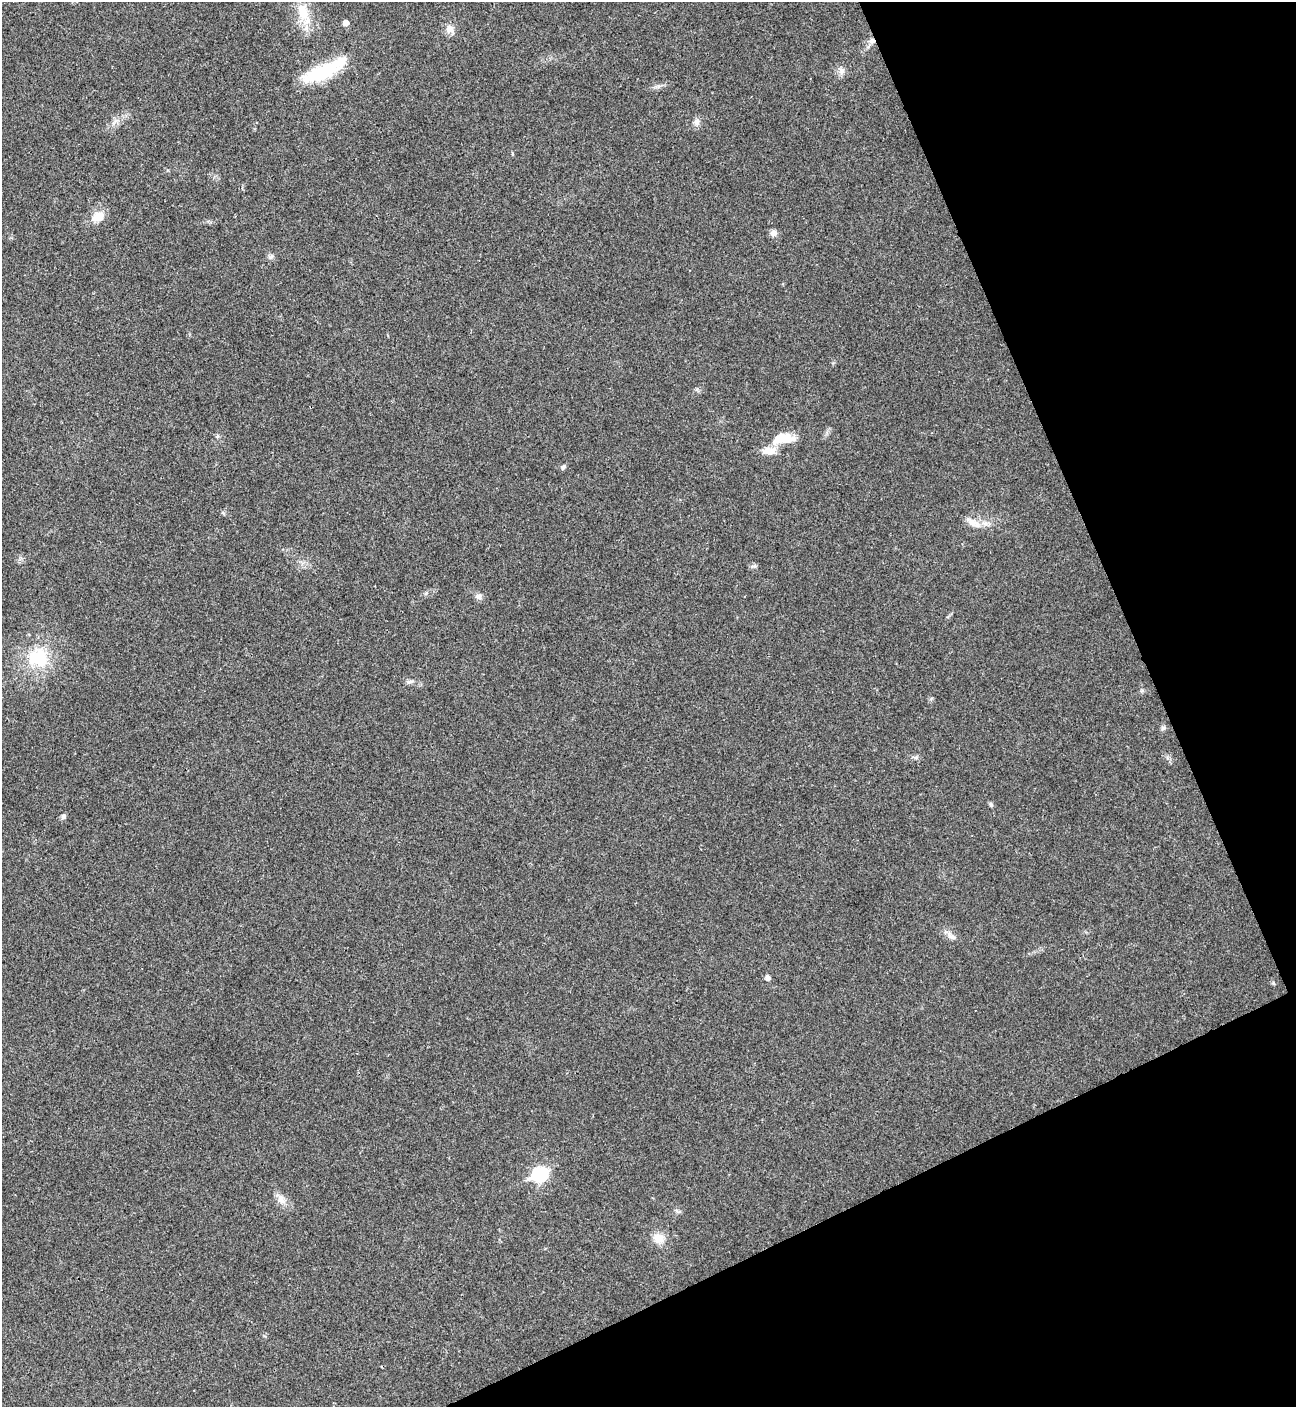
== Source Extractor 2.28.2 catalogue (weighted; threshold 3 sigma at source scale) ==
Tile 12 of 4 x 4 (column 4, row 3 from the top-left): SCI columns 4169-5462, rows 1412-2816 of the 5621 x 5633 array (HDU 1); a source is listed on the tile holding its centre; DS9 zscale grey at full resolution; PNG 1298 x 1409 px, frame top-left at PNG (2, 2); no overlay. Shown black and unused: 22% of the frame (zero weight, under 3 of 4 exposures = <1% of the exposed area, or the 3 px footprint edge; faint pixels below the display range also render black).
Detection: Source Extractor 2.28.2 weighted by HDU 2 'WHT'; one run over the whole footprint, this tile lists its part. Background 0.0209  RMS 0.0041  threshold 0.0185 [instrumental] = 3 sigma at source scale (4.5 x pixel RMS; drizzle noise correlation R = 1.50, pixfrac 1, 0.05/0.05 arcsec/px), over >= 5 px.
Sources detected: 25; all 25 listed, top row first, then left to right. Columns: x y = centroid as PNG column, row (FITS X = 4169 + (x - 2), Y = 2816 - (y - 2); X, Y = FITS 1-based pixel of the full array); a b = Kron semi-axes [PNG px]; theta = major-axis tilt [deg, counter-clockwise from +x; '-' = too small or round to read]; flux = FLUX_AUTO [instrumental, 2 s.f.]
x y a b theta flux
303 12 26 15 -74 10
346 23 5 5 - 2.6
450 29 10 9 - 3
872 41 8 7 - 1.7
323 71 52 16 23 22
842 71 9 7 56 1.7
697 122 11 8 88 1.8
98 217 15 10 22 5.6
773 233 9 8 - 1.8
271 257 7 5 44 0.95
784 438 28 12 4 8.4
769 451 19 9 2 4.6
563 467 7 5 34 0.82
973 523 21 9 -18 4.2
479 596 8 8 - 1.5
38 658 29 25 6 19
410 682 10 4 11 0.98
1163 728 7 4 45 0.76
991 804 7 5 -52 0.79
63 816 7 6 - 1
952 937 11 5 -19 1.5
767 978 5 5 - 1.7
540 1174 8 7 - 62
281 1199 15 8 -58 3
658 1238 12 10 -28 4.8
Overlapping masked pixels (flux is a lower limit): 1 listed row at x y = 872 41
Unlisted compact peaks at least as high as the median listed source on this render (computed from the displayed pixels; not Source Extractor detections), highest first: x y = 1273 983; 753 566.